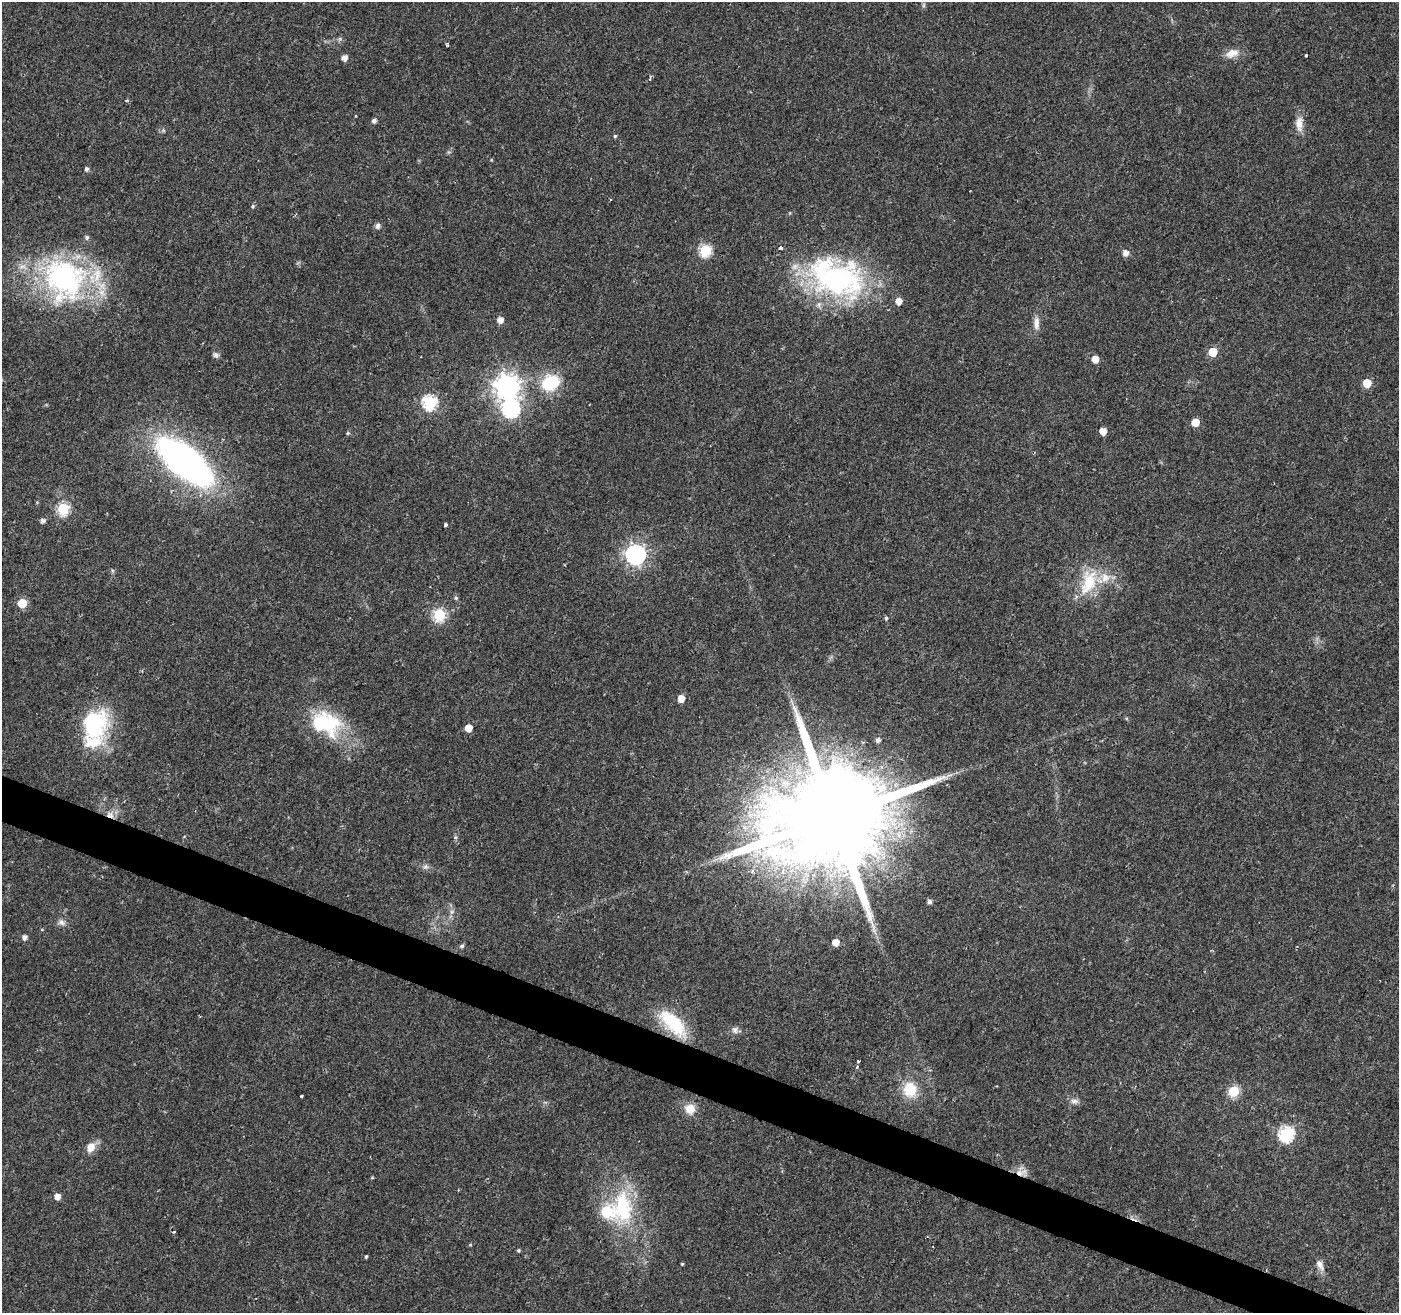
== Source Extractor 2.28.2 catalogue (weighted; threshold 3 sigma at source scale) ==
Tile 6 of 4 x 4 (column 2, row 2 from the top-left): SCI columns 1405-2801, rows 2895-4205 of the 5596 x 5722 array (HDU 1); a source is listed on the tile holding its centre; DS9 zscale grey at full resolution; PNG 1401 x 1315 px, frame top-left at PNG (2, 2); no overlay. Shown black and unused: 3% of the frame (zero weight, under 2 of 3 exposures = <1% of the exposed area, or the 3 px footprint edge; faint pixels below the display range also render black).
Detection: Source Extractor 2.28.2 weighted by HDU 2 'WHT'; one run over the whole footprint, this tile lists its part. Background 0.0211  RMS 0.003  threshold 0.0135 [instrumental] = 3 sigma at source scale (4.5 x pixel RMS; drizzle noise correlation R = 1.50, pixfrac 1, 0.0396/0.0396 arcsec/px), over >= 5 px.
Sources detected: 83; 8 inside a brighter listed object's ellipse — not listed separately; the other 75 listed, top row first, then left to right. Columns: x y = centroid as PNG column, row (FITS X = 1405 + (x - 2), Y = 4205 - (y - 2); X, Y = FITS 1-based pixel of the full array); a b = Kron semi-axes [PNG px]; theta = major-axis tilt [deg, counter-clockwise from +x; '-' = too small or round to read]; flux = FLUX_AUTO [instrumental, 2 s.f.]
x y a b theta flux
447 45 3 3 - 0.47
1232 53 19 11 18 3.2
1306 55 3 3 - 3
344 58 5 5 - 2.1
649 79 4 3 - 2
126 101 5 3 - 0.32
374 121 5 5 - 1
1299 124 21 9 -89 3.2
163 130 6 4 -46 0.44
615 136 4 4 - 0.46
86 169 5 4 - 0.87
253 206 5 5 - 0.46
377 226 5 5 - 1.4
705 250 6 6 - 29
1125 253 6 6 - 2
836 278 71 43 -20 70
64 279 59 52 -53 64
500 320 5 5 - 2.2
1036 323 18 8 -90 2.3
1213 352 5 5 - 10
216 355 9 7 -45 0.91
1095 359 5 5 - 3.5
550 383 25 20 26 12
1367 383 5 5 - 8
507 386 9 8 - 270
429 402 7 7 - 45
511 408 8 8 - 83
1195 422 5 5 - 5.7
1103 431 5 5 - 3.5
347 433 5 3 - 0.36
185 462 51 22 -40 130
63 509 6 6 - 28
42 521 5 5 - 1.2
446 525 3 3 - 0.6
635 555 8 7 - 160
1089 582 35 18 65 13
456 598 5 5 - 0.49
22 603 6 5 - 8.1
439 615 6 6 - 32
886 618 5 4 - 0.87
681 698 6 5 - 3.3
325 723 39 26 -19 24
93 724 38 34 65 27
468 728 5 5 - 3.9
878 740 5 5 - 1.1
110 815 12 8 -23 2.3
834 816 34 24 55 11000
425 867 7 7 - 0.98
929 902 5 4 - 1.1
452 912 7 6 - 0.87
61 922 11 8 -26 1.3
42 929 5 3 - 0.25
24 937 5 5 - 1.3
835 942 5 5 - 3.3
462 946 6 5 - 0.7
673 1023 38 17 -45 17
735 1030 10 8 -77 1.2
857 1061 3 3 - 4.6
857 1067 5 4 - 0.45
910 1089 16 14 88 9
1234 1091 6 6 - 22
301 1096 3 3 - 0.56
1074 1101 11 7 -3 1.3
690 1109 12 12 - 3.9
1286 1134 7 7 - 52
90 1147 13 10 61 3.1
1019 1173 13 8 -31 2.7
372 1178 5 3 - 0.26
57 1197 5 5 - 2.3
622 1207 50 28 90 27
470 1245 5 3 - 0.29
518 1250 4 4 - 0.43
366 1257 3 3 - 0.55
682 1264 4 3 - 0.32
1320 1265 16 8 -62 2
Overlapping masked pixels (flux is a lower limit): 3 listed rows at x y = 110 815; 673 1023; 1019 1173